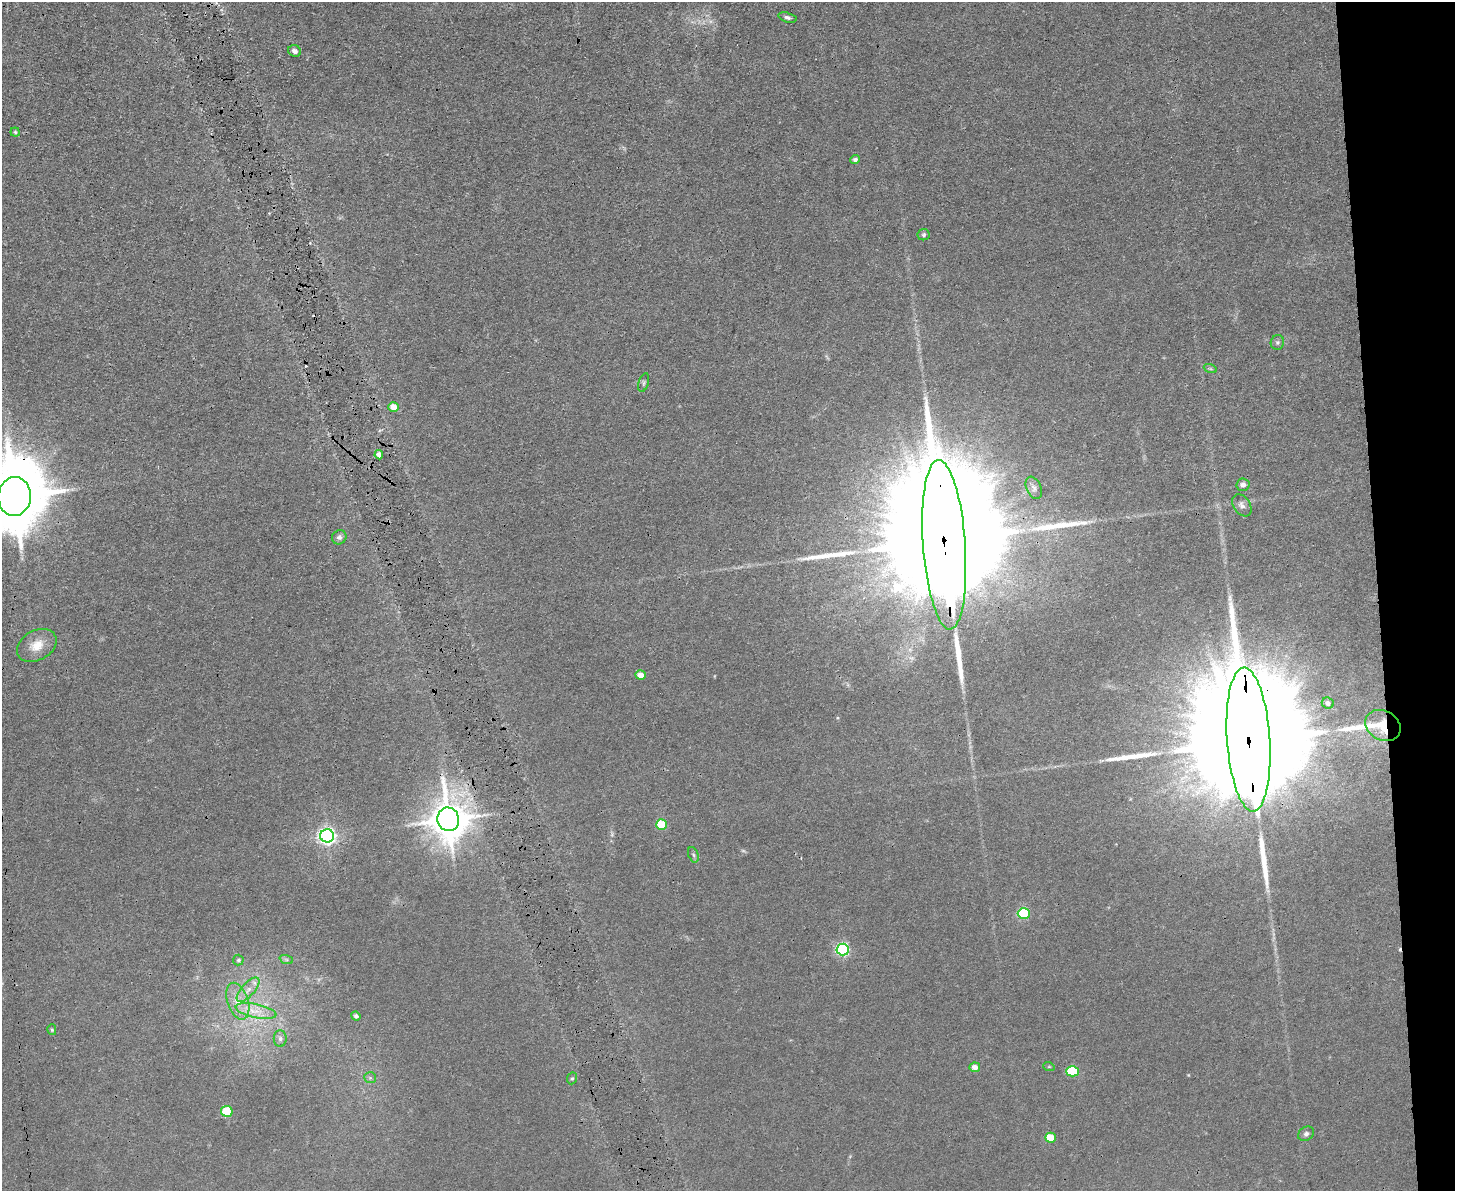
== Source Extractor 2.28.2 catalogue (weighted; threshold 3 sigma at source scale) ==
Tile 9 of 3 x 4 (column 3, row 3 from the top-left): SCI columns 3037-4489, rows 1190-2378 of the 4732 x 4757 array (HDU 1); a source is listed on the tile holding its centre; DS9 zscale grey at full resolution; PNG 1457 x 1193 px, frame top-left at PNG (2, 2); each listed source drawn as its Kron ellipse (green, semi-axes under 4 px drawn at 4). Shown black and unused: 5% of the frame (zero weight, under 3 of 4 exposures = <1% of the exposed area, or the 3 px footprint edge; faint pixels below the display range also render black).
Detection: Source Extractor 2.28.2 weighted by HDU 2 'WHT'; one run over the whole footprint, this tile lists its part. Background 0.0426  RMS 0.0052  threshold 0.0232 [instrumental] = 3 sigma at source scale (4.5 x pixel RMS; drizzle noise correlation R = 1.50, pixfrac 1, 0.05/0.05 arcsec/px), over >= 5 px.
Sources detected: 55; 2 too faint to see at this stretch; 3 cosmic-ray / hot-pixel residue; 6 long thin detections or spike segments (spike, bleed or trail) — neither listed nor drawn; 1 inside a brighter listed object's ellipse — not listed separately; the other 43 listed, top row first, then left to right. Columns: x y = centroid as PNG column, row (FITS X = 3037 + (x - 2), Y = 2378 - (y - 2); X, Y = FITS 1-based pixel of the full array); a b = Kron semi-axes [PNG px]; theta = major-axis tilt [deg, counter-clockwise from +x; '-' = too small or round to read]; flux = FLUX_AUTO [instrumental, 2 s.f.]
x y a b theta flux
787 17 9 5 -17 1.5
295 51 6 5 - 1.8
15 132 5 4 - 0.74
855 160 5 4 - 1.6
924 235 6 5 - 1
1277 342 7 6 - 1.3
1210 368 7 4 -19 0.79
644 383 9 5 73 1.2
394 407 5 5 - 8.1
379 455 4 4 - 2.7
1243 485 6 6 - 2.4
1034 488 12 7 -67 2.3
14 496 19 16 86 5200
1242 505 12 8 -57 2.8
339 537 7 7 - 1.7
944 545 85 21 -86 63000
37 645 21 15 30 8.9
641 675 5 4 - 4.9
1328 703 6 5 - 1.9
1383 726 18 14 -29 13
1248 739 72 21 -86 60000
448 819 12 11 - 1500
661 825 5 5 - 21
327 836 7 6 - 220
693 855 8 5 -70 0.98
1024 913 6 5 - 51
843 949 6 6 - 97
286 959 7 4 -19 1
238 960 5 5 - 0.98
248 990 15 6 48 4.2
238 1001 19 10 -71 8.6
256 1011 21 7 -12 7.1
356 1016 4 4 - 1.4
52 1030 5 4 - 0.68
280 1039 8 6 -89 1.5
975 1067 5 5 - 3.8
1049 1067 6 3 -18 0.53
1072 1071 6 5 - 33
370 1078 6 5 - 0.93
572 1078 6 5 - 0.81
227 1111 5 5 - 28
1306 1134 8 6 32 1.6
1050 1138 5 5 - 15
Overlapping masked pixels (flux is a lower limit): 6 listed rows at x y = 379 455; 14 496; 944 545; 1383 726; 1248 739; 448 819
Isophote crosses this tile's border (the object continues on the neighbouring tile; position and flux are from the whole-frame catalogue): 1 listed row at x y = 14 496